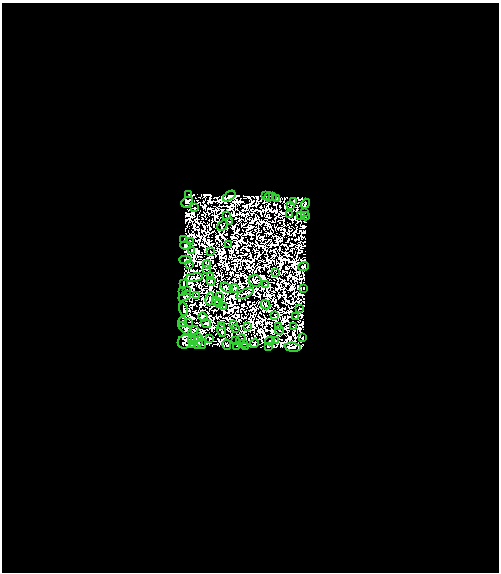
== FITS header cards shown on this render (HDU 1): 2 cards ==
NAXIS1  =                  497
NAXIS2  =                  570

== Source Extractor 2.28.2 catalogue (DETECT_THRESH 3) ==
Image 497 x 570 px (HDU 1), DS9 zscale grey, 1 PNG px = 1 image px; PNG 501 x 574 px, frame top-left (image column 1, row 570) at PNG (2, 3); each listed source drawn as its Kron ellipse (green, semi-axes under 4 px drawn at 4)
Background 4.3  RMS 4.1e-04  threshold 0.00124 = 3 sigma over >= 5 px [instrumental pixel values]
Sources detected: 240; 152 with non-positive FLUX_AUTO (blend fragments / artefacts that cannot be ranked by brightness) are neither listed nor drawn; the other 88 listed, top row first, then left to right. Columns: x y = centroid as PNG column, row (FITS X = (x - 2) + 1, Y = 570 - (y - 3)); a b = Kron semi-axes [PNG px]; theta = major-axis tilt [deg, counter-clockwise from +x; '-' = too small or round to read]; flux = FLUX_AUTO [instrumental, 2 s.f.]
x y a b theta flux
189 194 4 2 - 15
229 196 7 3 36 110
266 196 2 2 - 5.1
273 196 2 2 - 13
269 197 5 2 - 25
277 198 4 2 - 38
187 202 6 4 43 110
294 202 4 3 - 3.7
305 204 5 3 - 47
291 205 2 2 - 24
195 208 2 2 - 20
305 212 4 2 - 20
289 214 2 2 - 2.7
301 215 2 2 - 1.7
226 216 3 2 - 21
305 216 4 3 - 35
230 221 3 2 - 31
222 225 6 3 44 8.3
183 239 2 2 - 7
190 241 3 2 - 20
229 244 2 2 - 18
186 245 5 4 - 27
192 250 2 2 - 14
211 252 2 2 - 10
185 260 6 3 2 0.81
189 264 3 3 - 30
207 264 4 3 - 20
304 266 5 3 - 26
206 269 3 3 - 8.1
275 272 4 2 - 9.8
210 277 3 2 - 9.5
194 278 9 4 10 52
211 281 4 3 - 26
255 281 6 6 - 26
183 284 4 3 - 50
266 284 4 2 - 0.019
227 288 6 3 -32 11
234 288 4 2 - 16
304 288 3 2 - 14
186 290 3 2 - 18
183 291 2 2 - 0.99
245 293 9 3 27 5.8
185 296 7 3 31 4.9
196 296 3 2 - 21
219 296 3 2 - 5.1
210 299 6 2 77 16
216 301 4 3 - 8
219 303 4 2 - 5.5
265 305 5 3 - 32
223 306 2 2 - 4.9
183 309 7 3 -76 37
300 309 2 2 - 20
275 315 3 2 - 1.6
295 316 2 2 - 16
203 317 5 4 - 18
183 322 4 4 - 40
189 322 3 2 - 4.9
206 323 5 3 - 9
221 325 2 2 - 13
234 325 3 2 - 21
247 326 3 2 - 22
293 326 3 2 - 16
278 327 2 2 - 14
185 329 8 4 -43 13
236 329 2 2 - 4.4
221 330 6 2 -73 1.1
280 330 4 2 - 16
193 331 6 3 52 28
195 337 3 2 - 7.2
198 337 3 2 - 12
209 338 3 2 - 63
303 338 3 3 - 27
241 339 5 2 - 20
191 340 4 2 - 30
236 340 2 2 - 15
275 340 2 2 - 1.1
270 341 4 2 - 6.9
185 342 7 6 - 60
198 342 6 3 72 23
254 343 5 3 - 88
193 344 4 2 - 37
202 344 5 2 - 0.95
244 344 3 2 - 2.8
227 345 5 3 - 11
237 346 2 2 - 8
245 346 3 2 - 14
268 346 4 3 - 74
293 347 8 4 -6 29
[152 non-positive-flux detections neither listed nor drawn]